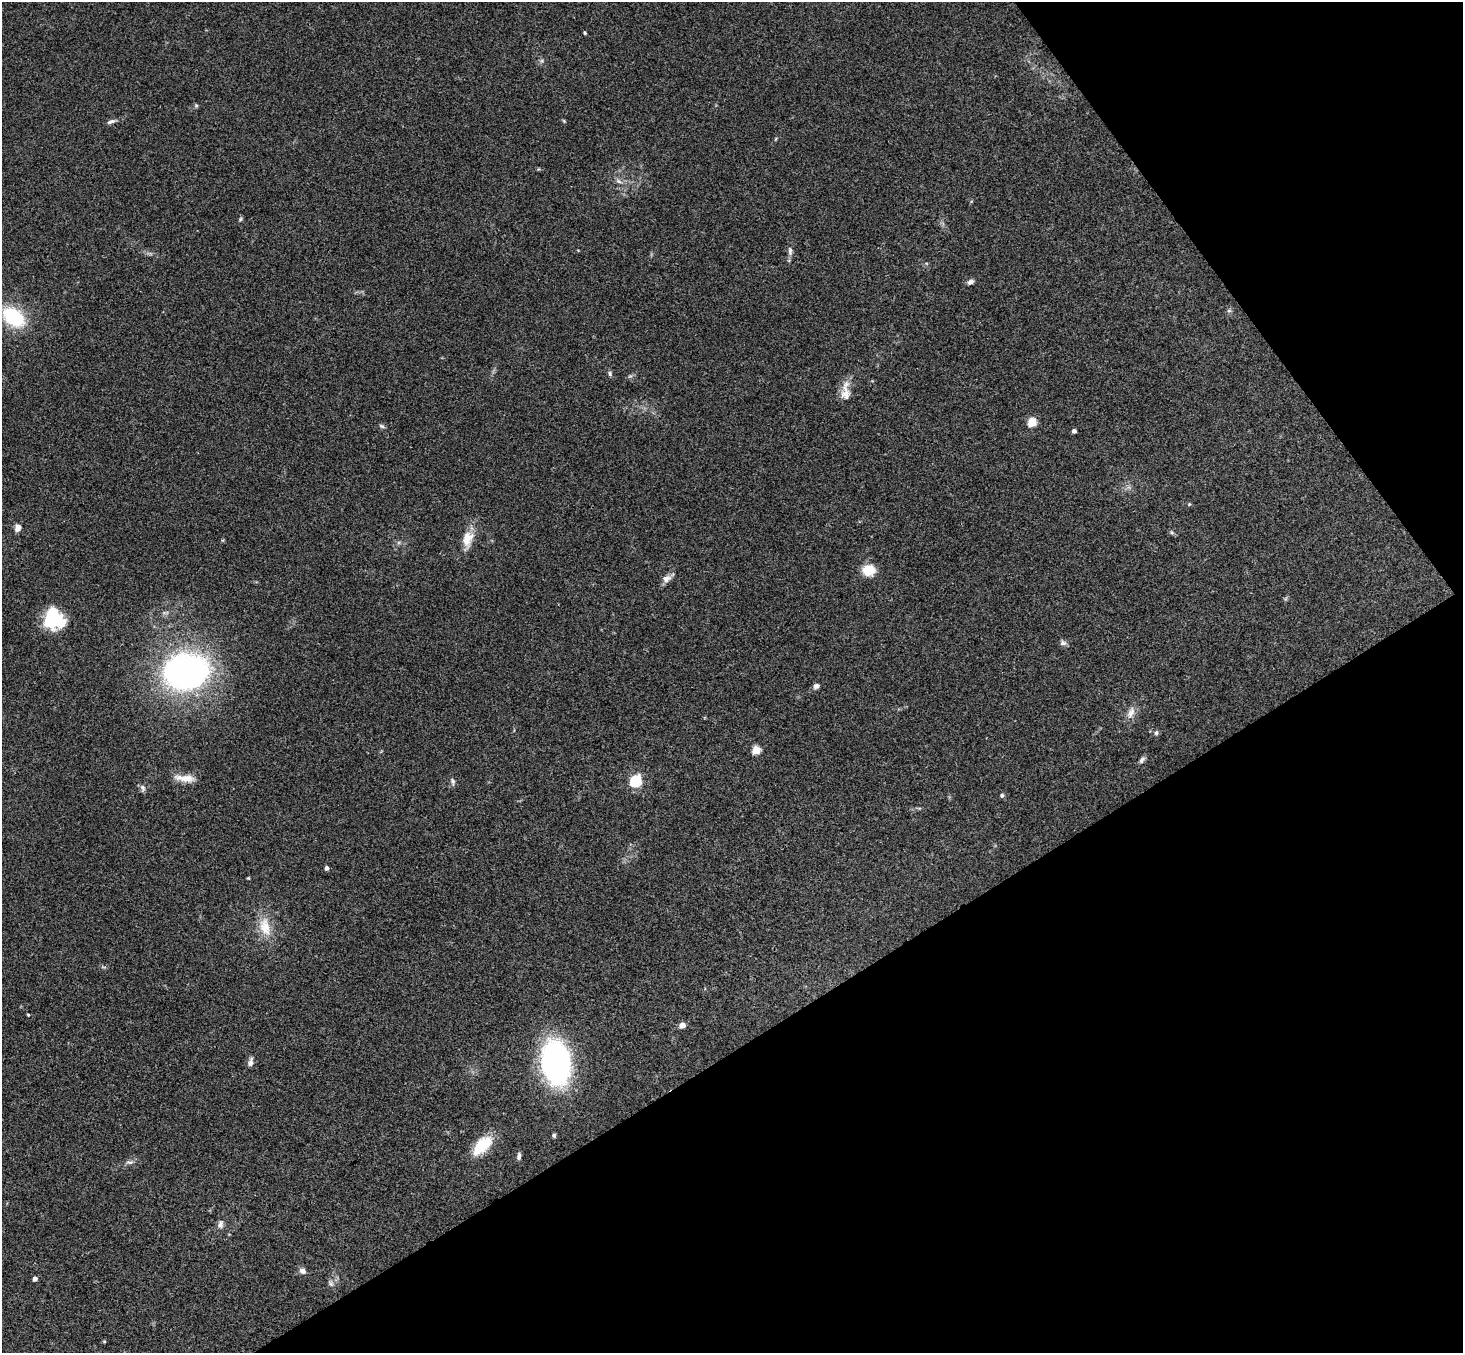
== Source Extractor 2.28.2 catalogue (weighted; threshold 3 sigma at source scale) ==
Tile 12 of 4 x 4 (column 4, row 3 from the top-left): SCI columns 4436-5896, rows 1682-3032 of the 5946 x 5927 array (HDU 1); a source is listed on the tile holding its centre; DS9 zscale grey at full resolution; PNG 1465 x 1355 px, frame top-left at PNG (2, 2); no overlay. Shown black and unused: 30% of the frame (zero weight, under 3 of 4 exposures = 6% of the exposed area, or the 3 px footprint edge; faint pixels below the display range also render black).
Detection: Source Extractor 2.28.2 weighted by HDU 2 'WHT'; one run over the whole footprint, this tile lists its part. Background 0.208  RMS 0.0083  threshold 0.0373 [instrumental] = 3 sigma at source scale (4.5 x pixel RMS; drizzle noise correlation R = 1.50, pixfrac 1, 0.05/0.05 arcsec/px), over >= 5 px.
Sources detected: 51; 1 inside a brighter object's white glare — not listed; the other 50 listed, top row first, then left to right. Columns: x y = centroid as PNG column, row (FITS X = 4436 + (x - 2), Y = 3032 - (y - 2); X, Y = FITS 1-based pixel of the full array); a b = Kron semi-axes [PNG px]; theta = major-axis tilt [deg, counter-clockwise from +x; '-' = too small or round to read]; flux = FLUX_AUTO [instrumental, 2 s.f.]
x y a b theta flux
585 33 4 4 - 0.89
196 105 5 5 - 1.2
111 121 11 5 21 2.7
564 121 5 4 - 0.87
619 181 9 6 -27 2.8
240 219 6 5 - 1.2
790 251 12 5 -88 3.2
970 282 7 5 33 3.3
1229 311 7 4 0 1.3
13 317 22 14 -36 56
610 374 7 5 -77 1.7
845 391 28 11 89 10
1032 422 5 5 - 37
382 426 8 4 -25 1.5
1074 431 4 4 - 2.7
1189 504 5 4 - 0.9
18 528 8 7 - 4.7
1172 532 7 4 -46 1.3
468 539 22 13 76 13
869 570 14 12 2 15
666 579 13 9 21 4.5
54 618 24 15 -43 44
1063 643 9 7 -5 2.6
186 671 52 40 7 230
816 686 7 6 - 2.9
1131 713 18 8 68 6.4
1156 733 6 5 - 1.8
756 750 5 5 - 35
1142 760 11 5 50 2.3
185 778 29 8 -6 10
453 781 9 6 -71 2.2
635 781 6 5 - 86
142 788 9 6 -59 2.7
1002 795 5 5 - 1.6
327 868 4 4 - 2.9
248 878 4 4 - 0.71
265 927 27 15 -75 18
28 1015 4 3 - 0.88
682 1025 4 4 - 10
250 1062 10 5 76 3.5
556 1063 30 21 -83 240
554 1135 4 4 - 1.8
482 1145 27 14 43 23
519 1156 8 5 84 2.2
130 1162 11 5 -4 2.5
221 1224 12 7 85 3.4
302 1271 7 6 - 4.3
35 1279 4 4 - 3.9
331 1284 9 6 -63 2.3
104 1341 5 3 - 0.75